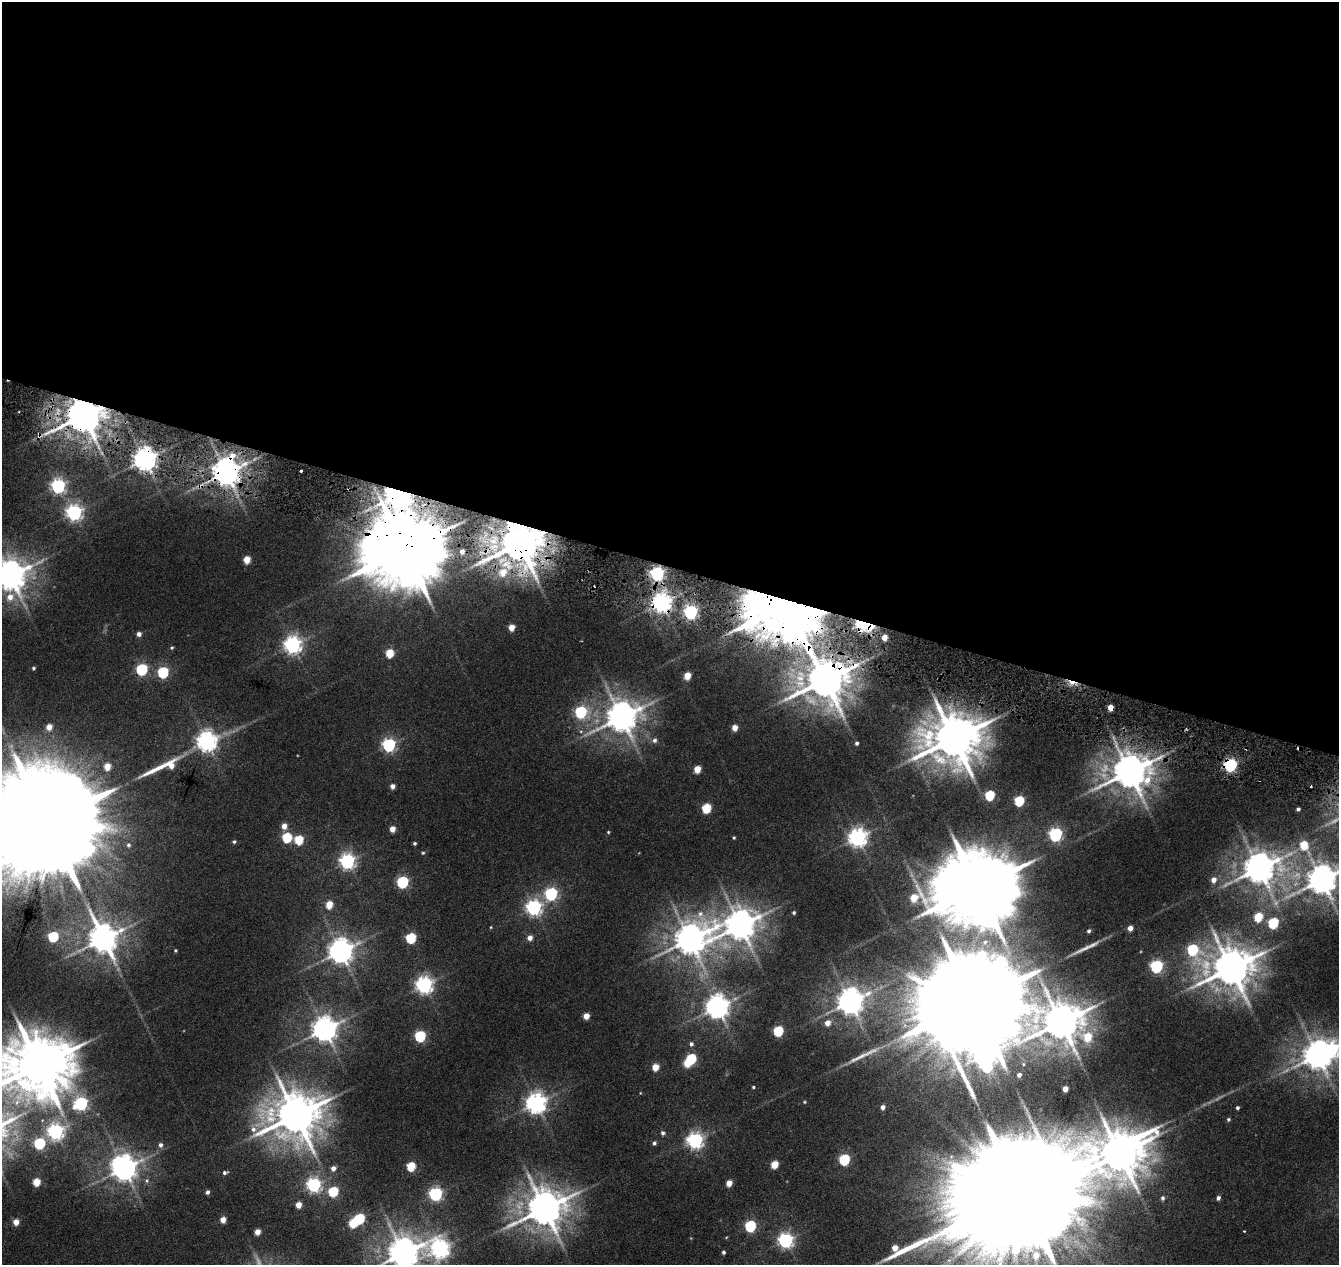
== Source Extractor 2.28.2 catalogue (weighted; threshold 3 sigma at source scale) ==
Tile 3 of 4 x 4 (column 3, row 1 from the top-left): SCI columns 2685-4021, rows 4072-5334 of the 5359 x 5555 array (HDU 1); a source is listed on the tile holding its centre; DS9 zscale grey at full resolution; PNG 1341 x 1267 px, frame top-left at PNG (2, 2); no overlay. Shown black and unused: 45% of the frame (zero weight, under 3 of 6 exposures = <1% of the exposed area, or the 3 px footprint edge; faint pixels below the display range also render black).
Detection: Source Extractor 2.28.2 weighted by HDU 2 'WHT'; one run over the whole footprint, this tile lists its part. Background 0.0186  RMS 0.0027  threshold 0.0111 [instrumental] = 3 sigma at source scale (4.09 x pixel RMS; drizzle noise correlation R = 1.36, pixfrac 0.8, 0.0396/0.0396 arcsec/px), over >= 5 px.
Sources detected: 164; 5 inside a brighter object's white glare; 3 cosmic-ray / hot-pixel residue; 2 long thin detections or spike segments (spike, bleed or trail) — not listed; the other 154 listed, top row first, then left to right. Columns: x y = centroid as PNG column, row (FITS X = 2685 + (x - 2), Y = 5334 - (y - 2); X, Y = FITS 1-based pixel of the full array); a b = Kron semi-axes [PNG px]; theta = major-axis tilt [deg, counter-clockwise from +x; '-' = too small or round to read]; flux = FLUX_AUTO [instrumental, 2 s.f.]
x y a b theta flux
83 415 9 9 - 700
39 434 9 4 -64 0.6
145 460 7 7 - 190
301 471 4 2 - 0.25
226 472 9 8 - 340
58 486 6 6 - 55
398 495 7 7 - 370
74 512 6 6 - 75
519 543 12 10 27 1000
404 550 21 20 - 2700
462 551 5 5 - 1.4
247 560 5 4 - 4.5
503 572 10 9 - 4.6
657 573 6 6 - 56
10 576 9 9 - 410
10 597 8 7 - 2.3
661 603 7 7 - 130
786 606 15 14 - 2700
691 612 6 6 - 49
864 624 9 6 -20 66
511 628 4 4 - 2.8
139 634 4 4 - 1.1
884 637 5 5 - 2.3
292 645 7 6 - 96
172 648 5 4 - 0.29
390 653 5 5 - 6.8
33 668 4 3 - 0.37
142 669 6 5 - 26
163 672 6 5 - 22
687 676 5 5 - 4.2
825 680 13 12 - 790
581 712 6 6 - 23
621 717 10 9 - 410
49 727 5 4 - 2.5
735 728 5 4 - 2.3
954 738 15 14 - 1100
654 740 6 6 - 0.68
206 741 7 7 - 130
857 743 4 3 - 0.53
389 745 6 6 - 44
1299 748 4 3 - 0.81
1230 765 6 6 - 42
107 766 5 5 - 3.5
164 767 63 11 20 9.7
697 769 5 4 - 3.9
1129 772 11 10 - 590
392 786 4 4 - 1.4
990 795 6 5 - 13
1019 801 6 5 - 13
706 808 5 5 - 10
1298 809 3 3 - 0.45
46 821 55 29 61 17000
284 826 5 5 - 2
392 829 4 4 - 2.5
608 832 4 3 - 0.22
1055 834 6 6 - 45
287 837 6 5 - 13
858 837 7 7 - 110
734 838 4 3 - 0.27
299 840 5 5 - 9.2
234 842 5 4 - 0.39
415 843 3 3 - 0.43
128 845 5 5 - 0.47
1304 845 6 6 - 6.1
423 853 4 4 - 0.28
347 861 6 6 - 67
1259 868 10 9 - 410
1213 880 6 5 - 1.6
1322 880 9 8 - 380
402 882 6 5 - 28
978 887 23 19 25 3000
551 894 6 6 - 35
329 905 5 4 - 5
534 907 6 6 - 66
794 913 3 3 - 0.34
700 914 10 8 79 1.6
1258 917 6 5 - 8.5
1273 923 6 5 - 18
740 925 10 9 - 400
491 927 5 3 - 0.19
1130 928 4 4 - 1.7
1089 931 5 4 - 0.51
53 937 5 5 - 16
411 938 6 5 - 15
530 938 5 5 - 1.5
103 939 10 9 - 330
689 939 12 10 27 400
175 950 4 3 - 0.26
1193 950 7 6 - 19
340 951 8 7 - 230
1156 966 6 6 - 35
1231 968 12 11 - 720
424 985 7 6 - 91
850 1002 8 8 - 280
973 1003 35 25 70 10000
717 1007 8 7 - 190
586 1016 4 4 - 2.6
1061 1022 12 11 - 670
827 1023 5 5 - 2.1
324 1029 8 7 - 240
778 1031 6 5 - 14
420 1036 6 5 - 21
1087 1037 7 7 - 6
691 1044 5 5 - 0.55
1317 1055 9 8 - 340
691 1059 5 5 - 14
687 1063 5 5 - 6
39 1065 19 18 - 1600
655 1067 5 5 - 4
1019 1075 5 5 - 0.86
753 1087 3 3 - 0.28
1065 1089 4 4 - 2
804 1102 4 3 - 0.22
81 1103 7 6 - 41
536 1103 7 7 - 140
883 1107 4 4 - 0.93
1237 1108 3 3 - 0.41
296 1115 14 13 - 860
1228 1119 4 4 - 0.37
253 1129 8 7 - 1.3
55 1131 6 6 - 78
663 1133 5 5 - 0.54
695 1140 6 6 - 72
39 1143 6 5 - 22
654 1143 5 4 - 0.52
160 1145 5 5 - 0.78
1120 1153 16 12 39 890
844 1160 6 5 - 20
775 1165 5 5 - 5.5
411 1166 5 5 - 8.6
124 1168 8 7 - 240
333 1168 5 5 - 1.2
225 1173 6 4 12 0.51
36 1182 5 5 - 5.9
729 1183 5 4 - 2.7
314 1185 6 6 - 56
207 1192 4 3 - 0.78
333 1192 6 5 - 13
1021 1193 68 26 69 25000
435 1194 6 6 - 45
1163 1198 5 5 - 0.54
1218 1198 4 4 - 0.7
298 1205 4 4 - 2.8
544 1208 12 11 - 600
359 1219 5 5 - 16
223 1220 4 4 - 2.4
16 1222 4 4 - 2.7
750 1226 6 5 - 22
1244 1231 3 2 - 0.17
257 1232 4 4 - 2.5
785 1240 6 6 - 59
440 1249 9 8 - 90
723 1252 4 4 - 0.44
403 1253 10 9 - 420
Overlapping masked pixels (flux is a lower limit): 14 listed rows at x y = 83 415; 39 434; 145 460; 226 472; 398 495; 519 543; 404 550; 661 603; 786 606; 864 624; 825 680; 954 738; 1299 748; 1230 765
Isophote crosses this tile's border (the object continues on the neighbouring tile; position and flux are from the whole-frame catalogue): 6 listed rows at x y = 10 576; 46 821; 1322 880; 39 1065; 1021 1193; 403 1253